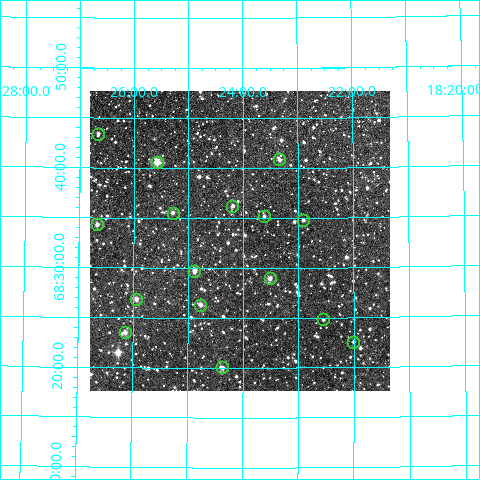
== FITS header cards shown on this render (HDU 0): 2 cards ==
NAXIS1  =                  300
NAXIS2  =                  300

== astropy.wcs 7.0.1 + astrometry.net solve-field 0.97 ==
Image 300 x 300 px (HDU 0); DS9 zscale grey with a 90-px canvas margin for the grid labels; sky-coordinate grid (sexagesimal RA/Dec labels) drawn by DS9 from the SOLVED WCS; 16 Tycho-2 reference stars matched to detected sources circled (green)
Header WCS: RA---TAN/DEC--TAN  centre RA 18:24:04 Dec +68:33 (276.02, +68.55 deg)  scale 6 arcsec/px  FOV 30.0' x 30.0'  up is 0 deg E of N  parity normal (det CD < 0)
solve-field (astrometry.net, Tycho-2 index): VERIFIED the header's WCS against the Tycho-2 star catalogue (verified at 2 index scales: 9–16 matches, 0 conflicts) and refined it, rather than solving blind
Solved WCS: RA---TAN-SIP/DEC--TAN-SIP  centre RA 18:24:04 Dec +68:33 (276.02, +68.55 deg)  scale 5.99 arcsec/px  FOV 30.0' x 30.0'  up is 0 deg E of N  parity normal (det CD < 0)
The solver's refit moves the header's centre by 1.3 arcsec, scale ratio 0.9986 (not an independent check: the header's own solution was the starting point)
Tycho-2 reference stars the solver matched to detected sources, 16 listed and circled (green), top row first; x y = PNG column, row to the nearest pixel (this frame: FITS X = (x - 90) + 1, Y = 300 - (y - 91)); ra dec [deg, ICRS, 3 dp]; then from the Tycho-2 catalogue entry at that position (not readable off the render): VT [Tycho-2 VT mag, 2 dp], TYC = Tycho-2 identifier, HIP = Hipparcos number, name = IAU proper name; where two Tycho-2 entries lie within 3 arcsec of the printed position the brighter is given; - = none
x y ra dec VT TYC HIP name
98 134 276.666 +68.723 11.99 4430-2089-1 - -
279 159 275.834 +68.681 11.21 4429-796-1 - -
157 162 276.395 +68.676 9.37 4430-1548-1 - -
232 206 276.048 +68.604 11.23 4430-1471-1 - -
173 213 276.321 +68.592 11.86 4430-1437-1 - -
264 216 275.904 +68.586 11.88 4429-303-1 - -
303 220 275.725 +68.579 12.10 4429-1052-1 - -
97 224 276.666 +68.571 11.53 4430-1700-1 - -
194 271 276.221 +68.496 10.72 4430-1395-1 - -
270 278 275.879 +68.483 10.78 4429-144-1 - -
136 299 276.485 +68.448 11.24 4430-1991-1 - -
200 305 276.193 +68.439 10.94 4430-1805-1 - -
323 319 275.637 +68.414 12.25 4429-680-1 - -
125 332 276.536 +68.392 11.18 4430-1891-1 - -
353 342 275.502 +68.376 12.68 4429-641-1 - -
222 367 276.093 +68.334 11.68 4430-1780-1 - -